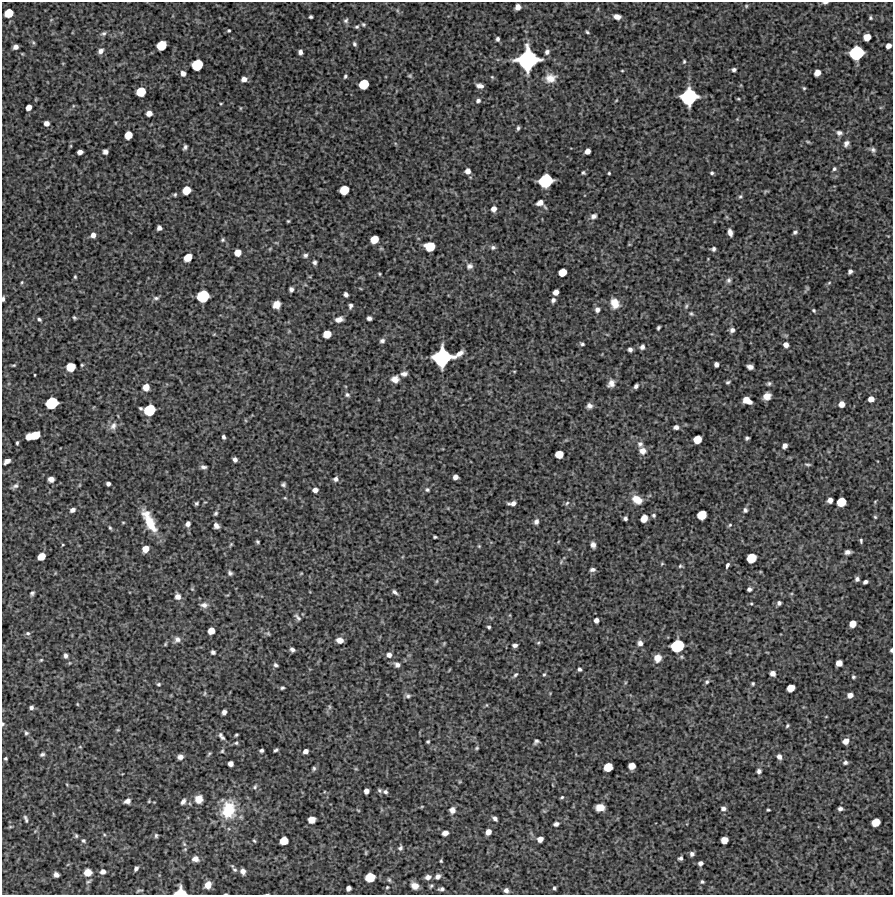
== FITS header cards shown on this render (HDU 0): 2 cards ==
NAXIS1  =                  891 /Length X axis
NAXIS2  =                  893 /Length Y axis

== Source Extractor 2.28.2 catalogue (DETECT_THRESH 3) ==
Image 891 x 893 px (HDU 0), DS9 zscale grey, 1 PNG px = 1 image px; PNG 895 x 897 px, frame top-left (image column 1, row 893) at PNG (2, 2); no overlay
Background 6520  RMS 300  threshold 912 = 3 sigma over >= 5 px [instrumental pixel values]
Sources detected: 369; all 369 listed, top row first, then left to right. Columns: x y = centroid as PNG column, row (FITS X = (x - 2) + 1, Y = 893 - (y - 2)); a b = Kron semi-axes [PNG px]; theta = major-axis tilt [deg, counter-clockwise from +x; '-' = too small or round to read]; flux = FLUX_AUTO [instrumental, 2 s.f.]
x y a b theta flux
825 3 6 3 5 4.7e+04
746 6 5 4 - 2.3e+04
518 7 5 5 - 1.2e+05
9 13 7 6 - 3.8e+05
311 17 3 3 - 3.6e+04
617 17 6 4 -13 1.3e+05
870 18 4 3 - 2.8e+04
346 20 7 6 - 4.4e+04
363 24 5 4 - 3.1e+04
357 27 5 5 - 3.4e+04
229 30 3 3 - 2.5e+04
587 32 4 3 - 2.9e+04
103 33 8 6 23 5.1e+04
867 37 6 6 - 2.4e+05
498 39 5 4 - 5.1e+04
33 42 6 4 -59 2.9e+04
354 44 5 4 - 3.8e+04
161 45 8 6 39 5.0e+05
888 46 5 4 - 1.2e+05
16 47 5 4 - 9.3e+04
101 51 7 5 47 7.9e+04
300 52 5 4 - 7.6e+04
547 52 7 6 - 6.6e+04
856 53 10 9 - 1.2e+06
527 60 16 15 - 2.6e+06
684 61 5 3 - 2.6e+04
197 65 8 7 - 6.9e+05
734 70 5 4 - 5.1e+04
622 71 5 3 - 1.8e+04
183 73 6 5 - 8.8e+04
817 73 6 5 - 1.7e+05
345 76 4 3 - 3.4e+04
410 76 6 4 -22 3.1e+04
492 77 6 3 -45 2.4e+04
550 78 14 12 6 2.3e+05
244 79 6 5 - 1.1e+05
364 84 7 7 - 5.1e+05
480 86 7 4 -11 9.1e+04
804 88 4 4 - 2.7e+04
141 92 7 6 - 4.6e+05
689 97 12 11 - 1.6e+06
738 99 4 3 - 2.1e+04
478 101 6 5 - 5.4e+04
616 101 5 3 - 1.7e+04
221 104 4 2 - 1.7e+04
73 106 5 3 - 2.0e+04
29 107 5 4 - 1.3e+05
240 108 5 3 - 1.9e+04
149 113 5 5 - 1.3e+05
737 119 4 4 - 1.9e+04
46 123 5 4 - 1.0e+05
518 128 4 3 - 3.8e+04
839 133 9 7 -7 7.6e+04
128 135 6 6 - 2.9e+05
808 141 7 4 -9 2.9e+04
846 144 7 5 63 7.3e+04
185 147 5 3 - 4.7e+04
873 150 8 6 -21 5.5e+04
587 151 5 4 - 1.3e+05
80 152 5 4 - 1.0e+05
105 152 5 5 - 8.5e+04
834 169 5 4 - 4.0e+04
468 171 5 5 - 1.1e+05
583 173 4 3 - 3.0e+04
609 173 3 3 - 2.2e+04
712 173 4 4 - 3.7e+04
545 181 10 9 - 1.2e+06
186 190 7 6 - 3.3e+05
344 190 7 6 - 4.4e+05
766 191 9 2 15 2.2e+04
175 194 5 4 - 3.1e+04
740 196 6 5 - 3.5e+04
540 203 7 5 22 1.2e+05
494 209 6 6 - 1.0e+05
593 216 7 6 - 7.8e+04
727 217 6 4 -71 2.5e+04
288 221 3 3 - 2.3e+04
159 228 5 4 - 7.9e+04
730 232 7 4 -74 1.1e+05
795 232 6 4 42 4.5e+04
93 235 5 5 - 9.2e+04
374 239 6 6 - 3.2e+05
222 240 5 5 - 3.2e+04
629 244 4 2 - 1.7e+04
430 246 8 7 - 4.8e+05
493 247 7 6 - 5.3e+04
270 249 5 4 - 2.2e+04
713 249 5 5 - 4.8e+04
238 253 6 5 - 2.0e+05
305 255 6 5 - 5.0e+04
188 257 7 5 38 3.1e+05
314 262 6 5 - 4.9e+04
470 266 8 7 - 7.6e+04
850 271 5 4 - 6.5e+04
562 272 6 6 - 3.0e+05
379 274 4 3 - 2.2e+04
75 277 4 3 - 2.7e+04
729 280 8 7 - 5.8e+04
22 282 5 4 - 2.3e+04
829 283 5 4 - 2.3e+04
807 288 7 4 -46 2.2e+04
291 289 5 4 - 6.2e+04
556 292 5 5 - 1.3e+05
346 294 5 4 - 6.9e+04
203 296 9 8 - 9.0e+05
156 298 9 5 6 5.0e+04
3 299 5 3 - 5.0e+04
553 300 5 4 - 6.3e+04
615 303 11 9 -66 2.5e+05
277 304 7 6 - 1.9e+05
350 306 6 4 78 5.2e+04
686 306 8 4 69 3.7e+04
597 310 6 6 - 8.6e+04
814 311 4 4 - 3.0e+04
691 313 6 5 - 3.5e+04
74 318 5 3 - 2.8e+04
369 318 5 4 - 6.4e+04
39 319 6 4 -33 3.7e+04
339 319 9 6 17 1.1e+05
658 328 4 3 - 3.6e+04
732 330 5 5 - 7.4e+04
214 334 5 3 - 1.7e+04
327 334 6 6 - 3.0e+05
382 341 5 5 - 5.7e+04
582 344 6 4 -31 3.6e+04
786 345 6 5 - 1.1e+05
642 347 6 5 - 6.8e+04
630 349 4 4 - 6.3e+04
460 353 8 4 38 1.2e+05
442 357 14 13 - 1.9e+06
716 364 5 4 - 7.9e+04
14 365 5 3 - 2.5e+04
82 365 3 3 - 2.3e+04
71 367 7 6 - 4.0e+05
750 367 6 4 -14 1.0e+05
514 371 4 3 - 1.6e+04
404 374 7 5 9 7.3e+04
35 375 3 2 - 1.6e+04
395 379 8 7 - 1.4e+05
728 382 5 4 - 3.6e+04
611 383 10 8 55 1.2e+05
769 383 6 5 - 3.7e+04
636 386 5 4 - 5.7e+04
146 387 6 6 - 1.8e+05
347 395 7 6 - 5.2e+04
767 396 7 6 - 1.8e+05
871 399 5 5 - 1.4e+05
747 400 8 5 -30 2.5e+05
52 403 9 8 - 8.3e+05
841 404 5 5 - 1.5e+05
589 406 6 6 - 8.4e+04
141 408 4 3 - 3.1e+04
149 410 8 7 - 7.4e+05
113 426 12 8 70 1.2e+05
676 427 5 4 - 7.8e+04
35 435 8 6 26 4.3e+05
29 437 6 5 - 2.3e+05
223 437 4 3 - 4.6e+04
747 438 4 4 - 3.8e+04
697 439 6 6 - 3.2e+05
17 443 4 3 - 3.1e+04
640 444 8 8 - 7.9e+04
785 446 5 4 - 9.6e+04
643 451 9 8 - 1.4e+05
559 454 6 6 - 2.9e+05
235 460 5 4 - 7.2e+04
7 461 7 4 38 1.0e+05
808 465 7 3 -5 3.4e+04
203 467 7 5 -7 5.9e+04
455 477 5 4 - 1.0e+05
51 479 6 5 - 1.2e+05
336 479 6 6 - 6.8e+04
108 484 4 4 - 6.1e+04
283 484 4 4 - 4.5e+04
79 485 5 3 - 1.8e+04
15 486 11 5 34 6.4e+04
315 490 5 5 - 1.1e+05
427 490 6 5 - 3.8e+04
285 498 5 3 - 2.0e+04
637 500 11 8 -32 2.9e+05
830 500 5 5 - 1.1e+05
841 502 7 6 - 4.2e+05
875 502 4 4 - 1.9e+04
196 503 4 4 - 3.7e+04
512 503 8 4 5 9.3e+04
567 503 6 5 - 3.7e+04
72 510 6 5 - 8.5e+04
745 510 6 5 - 4.8e+04
216 513 5 4 - 3.7e+04
653 515 5 5 - 3.6e+04
702 515 7 6 - 4.3e+05
875 517 5 4 - 2.4e+04
625 518 4 4 - 4.7e+04
644 518 6 5 - 2.3e+05
149 521 28 9 -63 5.7e+05
123 522 5 3 - 1.9e+04
536 522 7 5 65 7.2e+04
188 524 5 5 - 8.1e+04
730 525 6 4 37 2.7e+04
216 526 5 5 - 8.4e+04
110 528 5 4 - 3.0e+04
435 537 4 3 - 2.9e+04
861 541 5 3 - 3.2e+04
257 542 4 3 - 3.1e+04
231 544 6 4 54 2.5e+04
63 545 4 3 - 1.9e+04
593 545 5 5 - 8.8e+04
479 546 5 4 - 2.1e+04
145 549 6 5 - 2.0e+05
848 552 6 4 7 7.9e+04
41 556 6 5 - 2.7e+05
751 558 7 7 - 4.8e+05
561 562 7 4 47 3.2e+04
662 564 5 4 - 2.2e+04
727 565 6 3 68 5.5e+04
680 566 6 5 - 3.3e+04
592 570 6 4 8 6.2e+04
230 573 6 5 - 4.8e+04
301 573 4 4 - 1.7e+04
857 579 5 5 - 6.1e+04
437 581 6 4 71 2.3e+04
865 582 5 4 - 6.0e+04
192 589 6 4 -45 2.2e+04
749 589 4 4 - 5.6e+04
395 592 7 4 -36 5.6e+04
32 593 5 4 - 4.1e+04
178 596 7 7 - 1.0e+05
779 603 4 4 - 5.5e+04
751 604 5 3 - 2.3e+04
204 605 10 7 2 9.5e+04
298 617 12 5 -51 6.2e+04
596 620 5 4 - 9.1e+04
853 624 6 5 - 2.0e+05
489 627 3 3 - 3.5e+04
211 631 6 5 - 2.1e+05
28 633 6 6 - 4.3e+04
268 633 7 5 -31 3.1e+04
177 639 9 8 - 9.7e+04
340 640 6 5 - 1.3e+05
444 643 5 4 - 2.0e+04
538 643 5 5 - 2.7e+04
640 643 7 6 - 8.8e+04
165 644 6 4 61 2.6e+04
515 645 5 4 - 6.4e+04
677 646 10 9 - 9.9e+05
292 649 5 4 - 6.0e+04
891 650 4 3 - 3.3e+04
213 652 4 4 - 5.1e+04
389 655 6 5 - 8.4e+04
66 656 6 4 -83 6.4e+04
657 658 8 7 - 1.9e+05
41 660 5 4 - 2.2e+04
839 663 5 5 - 1.6e+05
276 665 5 4 - 4.5e+04
397 665 7 6 - 7.6e+04
579 669 4 4 - 4.3e+04
449 670 5 3 - 1.5e+04
773 673 5 5 - 1.0e+05
544 674 6 4 61 2.8e+04
515 675 7 5 50 3.9e+04
853 677 5 4 - 3.2e+04
707 682 6 5 - 4.3e+04
753 683 3 3 - 2.9e+04
158 684 5 5 - 3.3e+04
282 688 4 3 - 3.2e+04
791 688 6 5 - 2.6e+05
204 693 7 3 81 2.5e+04
850 695 5 4 - 1.1e+05
408 696 7 6 - 4.7e+04
77 704 4 4 - 1.8e+04
487 705 5 3 - 1.7e+04
31 707 4 4 - 5.5e+04
329 707 8 4 -82 3.7e+04
224 712 5 4 - 8.1e+04
826 717 4 2 - 1.4e+04
3 724 4 3 - 2.5e+04
787 726 4 3 - 2.8e+04
118 730 5 3 - 1.9e+04
26 733 6 5 - 3.7e+04
220 735 6 5 - 3.5e+04
236 735 4 3 - 2.7e+04
222 738 4 4 - 3.7e+04
428 741 4 3 - 2.8e+04
536 741 5 4 - 4.9e+04
845 741 5 5 - 1.5e+05
236 743 5 4 - 3.1e+04
80 747 5 3 - 1.7e+04
477 748 6 4 27 2.8e+04
261 750 4 3 - 4.3e+04
276 750 5 3 - 3.8e+04
222 751 6 4 63 2.8e+04
305 751 5 4 - 9.4e+04
42 754 6 4 17 4.8e+04
209 754 7 4 62 3.0e+04
180 757 5 5 - 8.8e+04
779 757 5 5 - 9.0e+04
5 758 3 3 - 2.8e+04
845 762 6 5 - 5.2e+04
230 764 5 5 - 1.1e+05
632 766 6 5 - 2.1e+05
608 767 7 6 - 4.1e+05
314 768 5 5 - 3.9e+04
356 769 6 3 -18 2.0e+04
759 771 5 5 - 6.1e+04
255 787 7 5 52 3.9e+04
379 790 6 5 - 3.7e+04
366 791 5 4 - 1.0e+05
385 792 6 5 - 5.1e+04
562 797 5 4 - 2.9e+04
199 799 8 8 - 2.2e+05
127 801 7 5 24 1.0e+05
149 801 4 3 - 2.0e+04
183 801 7 5 61 6.9e+04
422 806 5 3 - 1.8e+04
600 807 8 6 2 2.2e+05
723 808 6 5 - 6.6e+04
840 809 5 4 - 5.8e+04
228 810 20 15 80 8.5e+05
358 810 6 3 -19 2.0e+04
452 810 7 7 - 1.0e+05
768 810 3 3 - 2.3e+04
495 818 5 4 - 6.1e+04
26 819 9 4 -72 4.9e+04
312 820 6 5 - 2.2e+05
876 822 7 6 - 3.2e+05
556 824 6 4 19 6.3e+04
10 827 6 4 1 2.3e+04
488 832 5 5 - 1.4e+05
445 833 6 4 17 1.1e+05
104 834 5 3 - 2.6e+04
156 835 6 5 - 3.6e+04
76 836 6 4 -75 3.2e+04
540 839 5 5 - 1.3e+05
724 840 6 5 - 2.0e+05
83 841 6 5 - 3.9e+04
254 841 5 3 - 2.4e+04
284 841 6 6 - 3.4e+05
184 844 7 4 -45 3.4e+04
400 848 6 5 - 4.9e+04
185 849 6 4 45 3.0e+04
366 853 6 3 82 2.1e+04
692 854 4 4 - 6.0e+04
680 858 5 4 - 4.7e+04
195 859 8 7 - 1.2e+05
441 861 3 3 - 2.4e+04
700 863 4 4 - 7.0e+04
136 868 5 4 - 6.4e+04
235 870 7 5 -44 4.3e+04
243 871 6 5 - 9.1e+04
88 872 7 7 - 2.2e+05
103 872 5 5 - 9.2e+04
56 875 5 5 - 8.1e+04
438 876 7 6 - 6.9e+04
370 877 7 7 - 5.1e+05
428 877 6 5 - 8.7e+04
389 880 6 4 -72 3.1e+04
88 881 8 4 26 3.4e+04
702 882 4 4 - 3.2e+04
208 885 6 6 - 1.8e+05
415 886 7 6 - 1.7e+05
431 886 6 4 59 3.2e+04
387 887 4 3 - 2.1e+04
348 888 5 4 - 9.1e+04
554 888 4 3 - 3.3e+04
441 889 7 4 4 4.9e+04
506 890 5 5 - 7.5e+04
139 891 9 3 10 3.0e+04
180 892 9 7 2 4.1e+05
226 894 3 2 - 1.5e+04
At the frame edge (FLAGS 8, measured only in part): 6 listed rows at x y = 825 3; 3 299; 891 650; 3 724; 180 892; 226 894